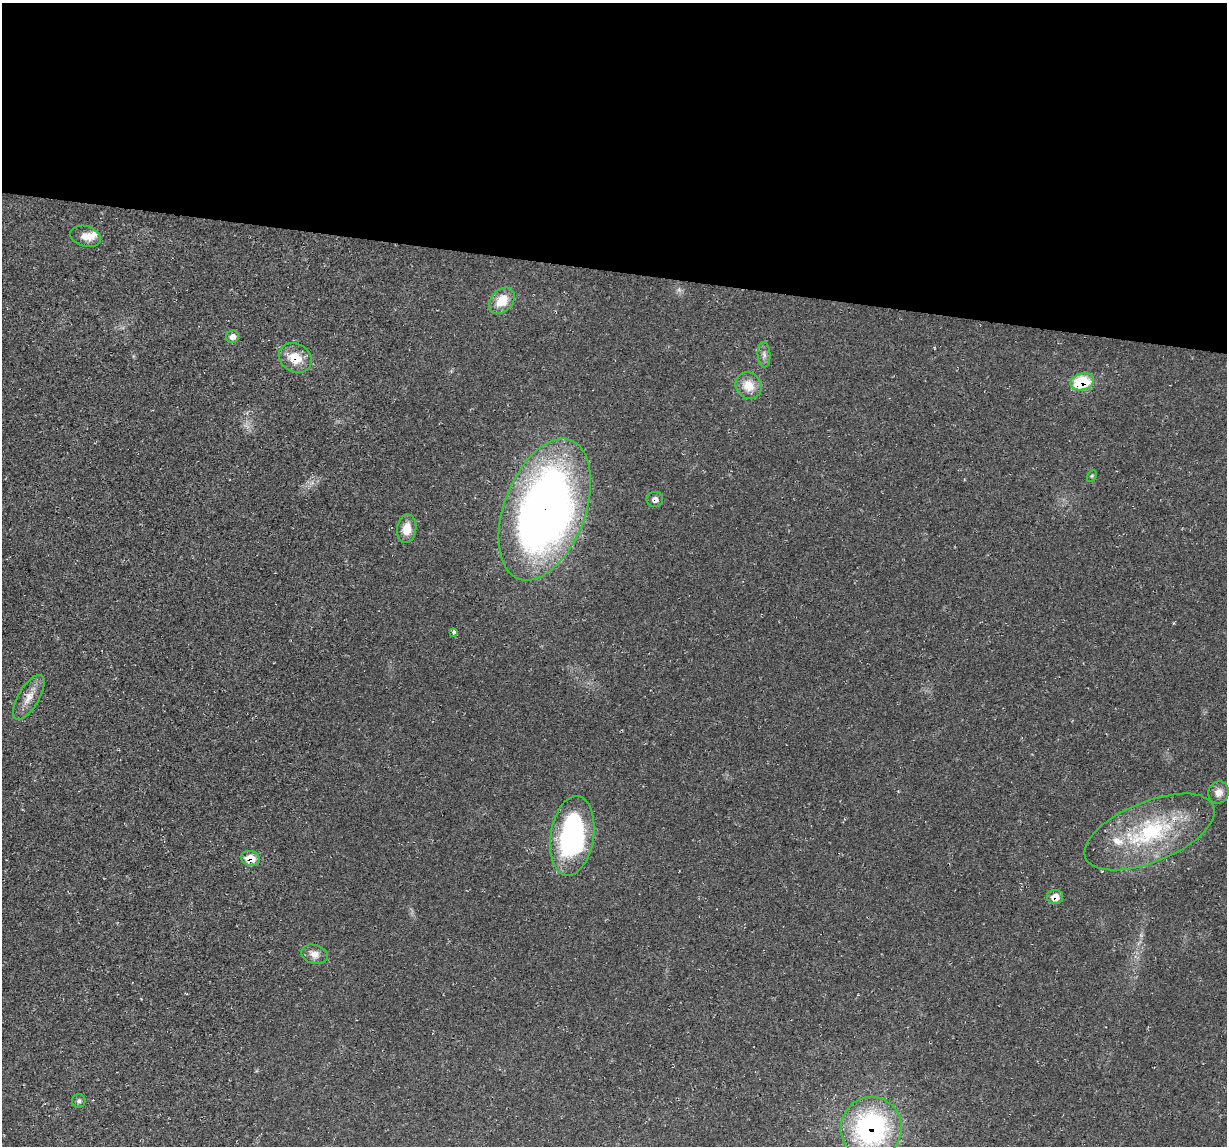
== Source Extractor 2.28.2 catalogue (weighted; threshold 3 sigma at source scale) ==
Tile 3 of 4 x 4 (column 3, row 1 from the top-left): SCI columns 2453-3677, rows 3547-4690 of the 4905 x 4926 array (HDU 1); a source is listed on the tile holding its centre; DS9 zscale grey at full resolution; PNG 1229 x 1148 px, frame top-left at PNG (2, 3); each listed source drawn as its Kron ellipse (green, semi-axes under 4 px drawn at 4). Shown black and unused: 24% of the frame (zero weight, under 2 of 3 exposures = <1% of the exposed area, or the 3 px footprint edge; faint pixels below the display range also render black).
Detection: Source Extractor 2.28.2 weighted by HDU 2 'WHT'; one run over the whole footprint, this tile lists its part. Background 0.0197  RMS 0.006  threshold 0.0268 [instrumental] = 3 sigma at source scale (4.5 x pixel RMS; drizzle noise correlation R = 1.50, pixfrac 1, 0.05/0.05 arcsec/px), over >= 5 px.
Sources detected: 23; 2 inside a brighter listed object's ellipse — not listed separately; the other 21 listed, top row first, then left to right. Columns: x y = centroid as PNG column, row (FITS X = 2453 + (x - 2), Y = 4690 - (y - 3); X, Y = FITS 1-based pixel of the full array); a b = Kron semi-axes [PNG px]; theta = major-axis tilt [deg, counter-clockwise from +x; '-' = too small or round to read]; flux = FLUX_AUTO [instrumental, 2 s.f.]
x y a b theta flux
85 236 16 10 -17 5.5
502 301 15 11 47 12
232 337 6 6 - 3.3
764 355 12 6 -87 2.6
295 358 17 14 -29 13
1082 382 12 8 15 31
749 386 14 12 -47 9.4
1092 476 6 4 60 0.79
655 499 8 7 - 3.2
545 510 74 40 69 470
407 529 14 9 83 8.7
454 632 4 3 - 2.9
29 697 25 10 59 7.5
1219 793 11 10 - 4.3
1150 832 69 30 22 67
572 836 40 21 81 100
251 858 9 7 -17 10
1055 897 8 7 - 5.6
314 954 13 9 -17 4.7
79 1101 7 7 - 1.7
871 1128 31 30 - 100
Overlapping masked pixels (flux is a lower limit): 7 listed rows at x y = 295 358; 1082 382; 655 499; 545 510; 251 858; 1055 897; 871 1128